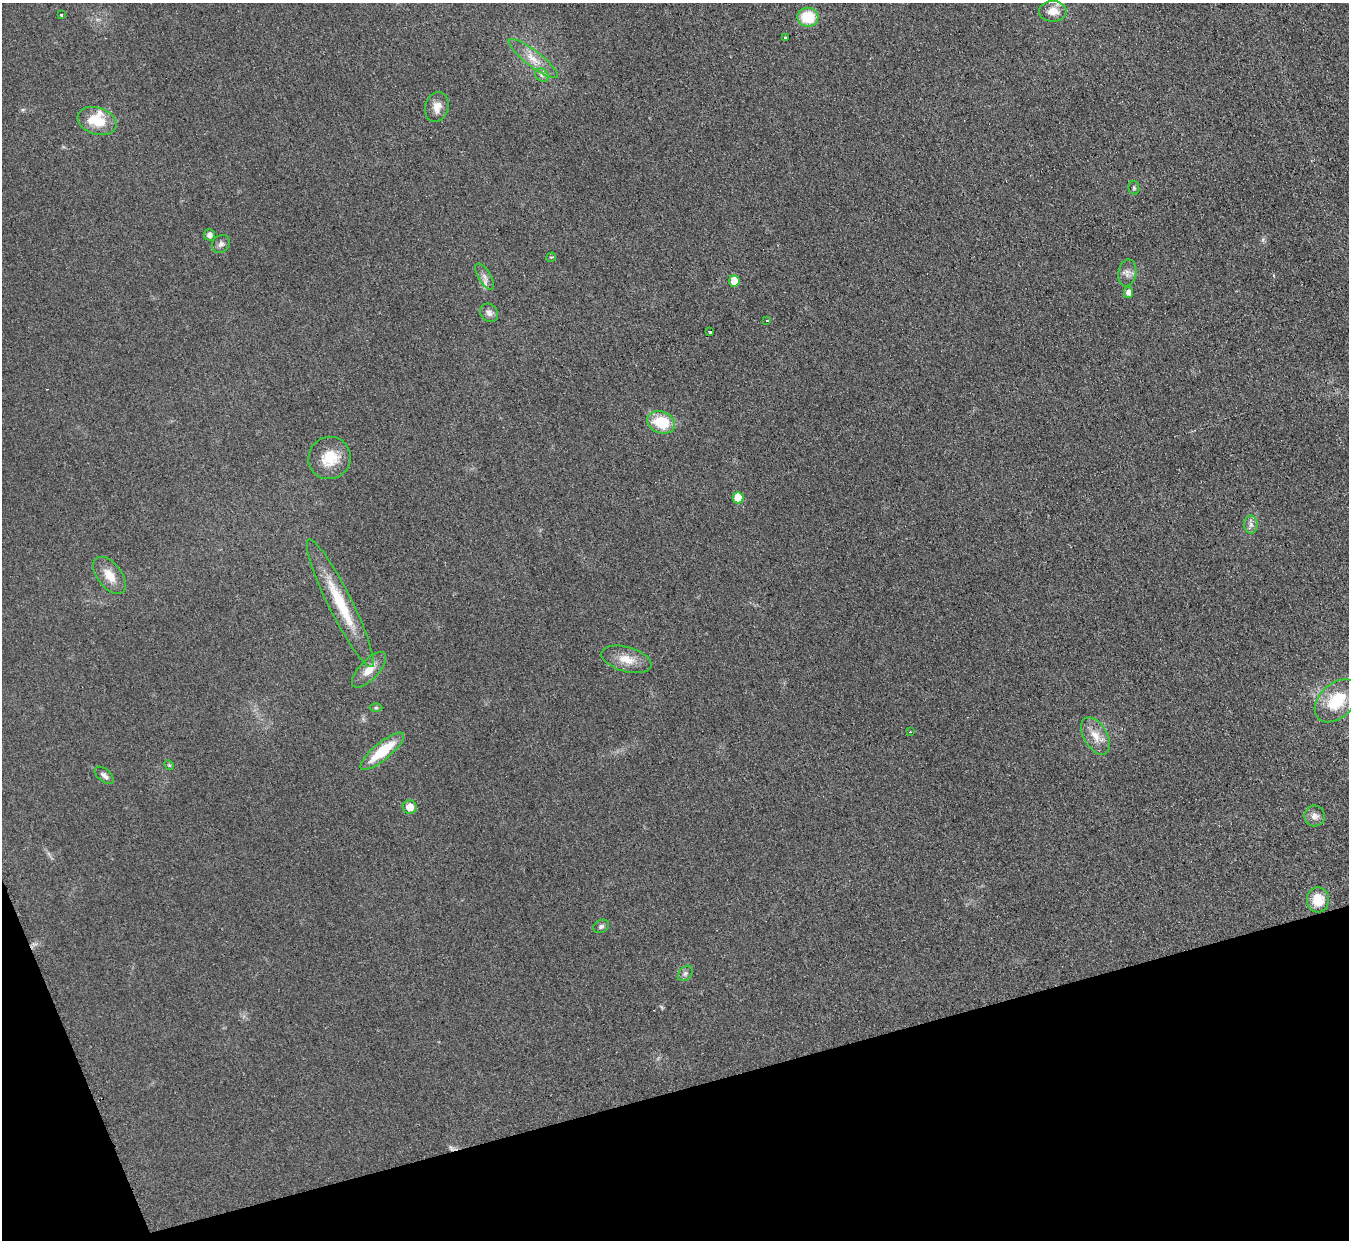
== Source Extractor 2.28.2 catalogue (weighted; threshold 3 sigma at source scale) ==
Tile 14 of 4 x 4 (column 2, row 4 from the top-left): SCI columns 1366-2712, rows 278-1515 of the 5414 x 5374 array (HDU 1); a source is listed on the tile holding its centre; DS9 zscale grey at full resolution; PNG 1351 x 1242 px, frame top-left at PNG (2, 3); each listed source drawn as its Kron ellipse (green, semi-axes under 4 px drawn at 4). Shown black and unused: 14% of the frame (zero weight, under 2 of 3 exposures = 2% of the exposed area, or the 3 px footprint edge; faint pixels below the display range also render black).
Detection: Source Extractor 2.28.2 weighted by HDU 2 'WHT'; one run over the whole footprint, this tile lists its part. Background 0.0903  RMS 0.011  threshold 0.0504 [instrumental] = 3 sigma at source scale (4.5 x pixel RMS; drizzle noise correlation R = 1.50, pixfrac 1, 0.05/0.05 arcsec/px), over >= 5 px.
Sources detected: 43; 1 inside a brighter object's white glare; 2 cosmic-ray / hot-pixel residue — neither listed nor drawn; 1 inside a brighter listed object's ellipse — not listed separately; the other 39 listed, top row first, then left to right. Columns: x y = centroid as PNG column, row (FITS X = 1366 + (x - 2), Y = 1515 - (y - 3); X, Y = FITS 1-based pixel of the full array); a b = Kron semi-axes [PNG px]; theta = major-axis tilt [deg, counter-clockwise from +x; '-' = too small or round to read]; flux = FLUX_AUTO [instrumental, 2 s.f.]
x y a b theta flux
1053 11 14 10 0 13
61 15 3 3 - 3.4
808 17 10 9 - 35
785 38 3 3 - 4.3
533 59 30 7 -38 16
542 75 7 6 - 3.1
437 107 15 11 73 11
97 121 20 13 -19 27
1134 188 7 5 -78 1.9
210 235 6 5 - 4.3
221 244 9 8 - 4
551 257 5 4 - 1.2
1127 273 13 9 80 6.6
485 277 15 6 -59 5.5
734 281 5 5 - 21
1128 292 6 4 78 5.9
489 313 10 8 -49 5.4
767 320 3 3 - 3
710 331 3 3 - 4.4
661 422 14 11 -20 40
329 458 21 21 - 28
738 498 6 5 - 28
1251 524 9 6 -89 4.5
110 575 21 12 -52 17
340 603 71 12 -63 55
626 659 26 12 -16 17
369 670 23 9 47 15
1337 701 25 17 44 46
376 708 6 4 0 1.6
910 732 3 2 - 0.94
1095 736 20 11 -60 15
382 751 27 8 39 44
169 765 5 4 - 1.4
104 775 11 6 -41 4.2
410 807 7 6 - 12
1315 816 10 10 - 6.5
1318 900 12 11 - 24
601 926 8 6 25 2.8
685 973 9 6 49 3